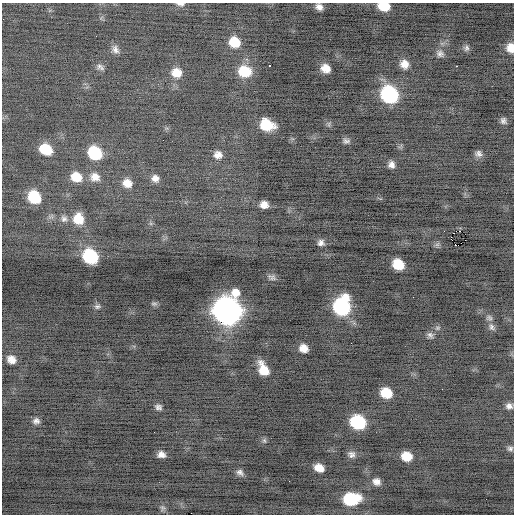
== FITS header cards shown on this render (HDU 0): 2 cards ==
NAXIS1  =                  512 / Axis length
NAXIS2  =                  512 / Axis length

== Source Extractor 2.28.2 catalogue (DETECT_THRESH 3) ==
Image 512 x 512 px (HDU 0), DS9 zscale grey, 1 PNG px = 1 image px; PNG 516 x 516 px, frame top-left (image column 1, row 512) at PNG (2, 3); no overlay
Background -0.522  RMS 0.89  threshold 2.68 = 3 sigma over >= 5 px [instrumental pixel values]
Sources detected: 70; all 70 listed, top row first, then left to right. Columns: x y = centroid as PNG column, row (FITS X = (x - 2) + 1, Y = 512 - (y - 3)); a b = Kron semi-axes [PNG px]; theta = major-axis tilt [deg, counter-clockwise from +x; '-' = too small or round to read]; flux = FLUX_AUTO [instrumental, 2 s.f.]
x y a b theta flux
180 4 10 5 -4 180
384 6 10 7 -7 1300
319 7 7 6 - 330
96 36 2 2 - 30
234 42 10 9 - 1300
466 48 8 7 - 190
510 48 11 9 -86 660
115 49 11 8 -65 310
440 54 11 9 -25 280
404 64 9 8 - 560
270 66 3 2 - 210
456 66 2 2 - 360
100 67 11 7 -35 220
325 68 9 7 -27 660
245 71 13 11 -8 1600
176 73 11 10 - 820
389 95 12 11 - 7800
503 121 7 6 - 200
329 124 8 5 82 120
266 125 12 9 -19 2100
346 141 9 7 -1 200
46 149 10 8 -26 2200
95 153 11 10 - 3100
478 154 9 8 - 260
218 155 9 8 - 390
391 165 7 6 - 300
76 177 11 10 - 1100
95 177 12 10 -21 560
155 178 8 7 - 330
127 183 10 8 -20 610
34 197 10 9 - 2600
264 205 8 7 - 500
64 219 9 9 - 240
78 219 12 10 -73 1100
451 238 4 2 - 1400
465 240 2 2 - 18
321 243 8 8 - 260
437 244 8 5 29 150
455 245 3 2 - 83
90 256 11 10 - 4200
398 264 10 8 -37 1500
272 277 12 7 -19 220
413 297 2 2 - 23
154 304 9 6 -7 140
97 306 9 6 12 180
342 306 14 12 78 6900
227 310 15 14 - 48000
489 318 9 7 -19 200
491 327 12 8 -58 240
437 328 8 6 16 140
430 335 9 7 -50 210
351 343 2 2 - 71
303 348 8 7 - 560
11 359 9 7 -32 510
263 369 14 8 -64 1200
386 393 10 8 -27 1400
509 406 8 8 - 280
158 407 9 7 -20 220
36 421 7 7 - 250
358 422 11 10 - 4000
264 440 7 6 - 120
510 448 8 7 - 180
161 454 8 6 -6 350
351 454 10 9 - 290
406 456 9 8 - 990
319 468 9 7 -27 680
240 472 10 7 -33 250
376 482 10 9 - 380
351 499 14 10 5 3600
162 508 4 4 - 100
At the frame edge (FLAGS 8, measured only in part): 3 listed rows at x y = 180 4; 384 6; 510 48